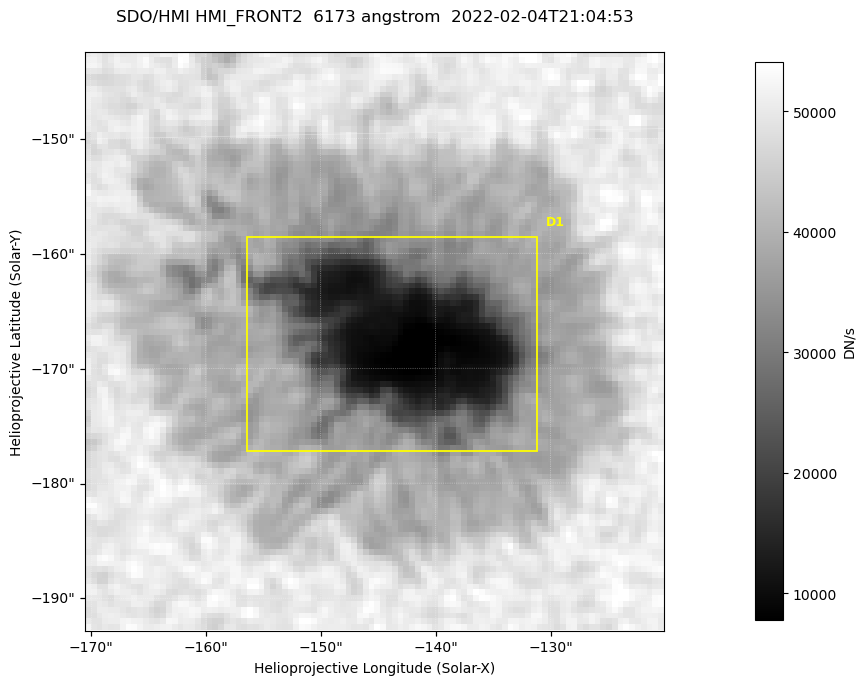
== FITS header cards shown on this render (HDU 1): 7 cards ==
TELESCOP= 'SDO/HMI '           / Telescope
INSTRUME= 'HMI_FRONT2'         / For HMI: HMI_SIDE1, HMI_FRONT2, or HMI_COMBINED
WAVELNTH=                6173. / [angstrom] Wavelength
DATE-OBS= '2022-02-04T21:04:53.300' / [ISO] Observation date {DATE__OBS}
CTYPE1  = 'HPLN-TAN'           / CTYPE1: HPLN
CTYPE2  = 'HPLT-TAN'           / CTYPE2: HPLT
BUNIT   = 'DN/s    '           / Physical Units

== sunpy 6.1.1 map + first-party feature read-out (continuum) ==
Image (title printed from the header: SDO/HMI HMI_FRONT2  6173 angstrom  2022-02-04T21:04:53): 100 x 100 px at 0.504 arcsec/px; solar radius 974 arcsec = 1932 px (partial field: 0.1% of the solar disc is inside the frame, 100% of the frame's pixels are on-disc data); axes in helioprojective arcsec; data unit DN/s (BUNIT, on the colour bar)
Orientation: roll -0.0702 deg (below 1 deg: not rotated)
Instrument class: CONTINUUM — white-light / continuum photospheric image (CONTENT/OBS_TYPE)
Dark features (sunspots / pores): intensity divided by the frame's on-disc median (partial field: no limb-darkening profile); reference = the frame's on-disc median (the 8%-of-disc-diameter window exceeds this field); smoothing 3 px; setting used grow <= 0.7, no closing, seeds <= 0.7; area >= 9 px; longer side >= 3 px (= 1.5 arcsec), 3 px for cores <= 0.7; partial field; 1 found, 1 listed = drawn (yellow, D1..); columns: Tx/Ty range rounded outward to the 2 arcsec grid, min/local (2 s.f., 1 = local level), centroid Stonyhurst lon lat
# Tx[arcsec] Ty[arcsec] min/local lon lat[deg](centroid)
D1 -158..-130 -178..-158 0.15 -9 -16